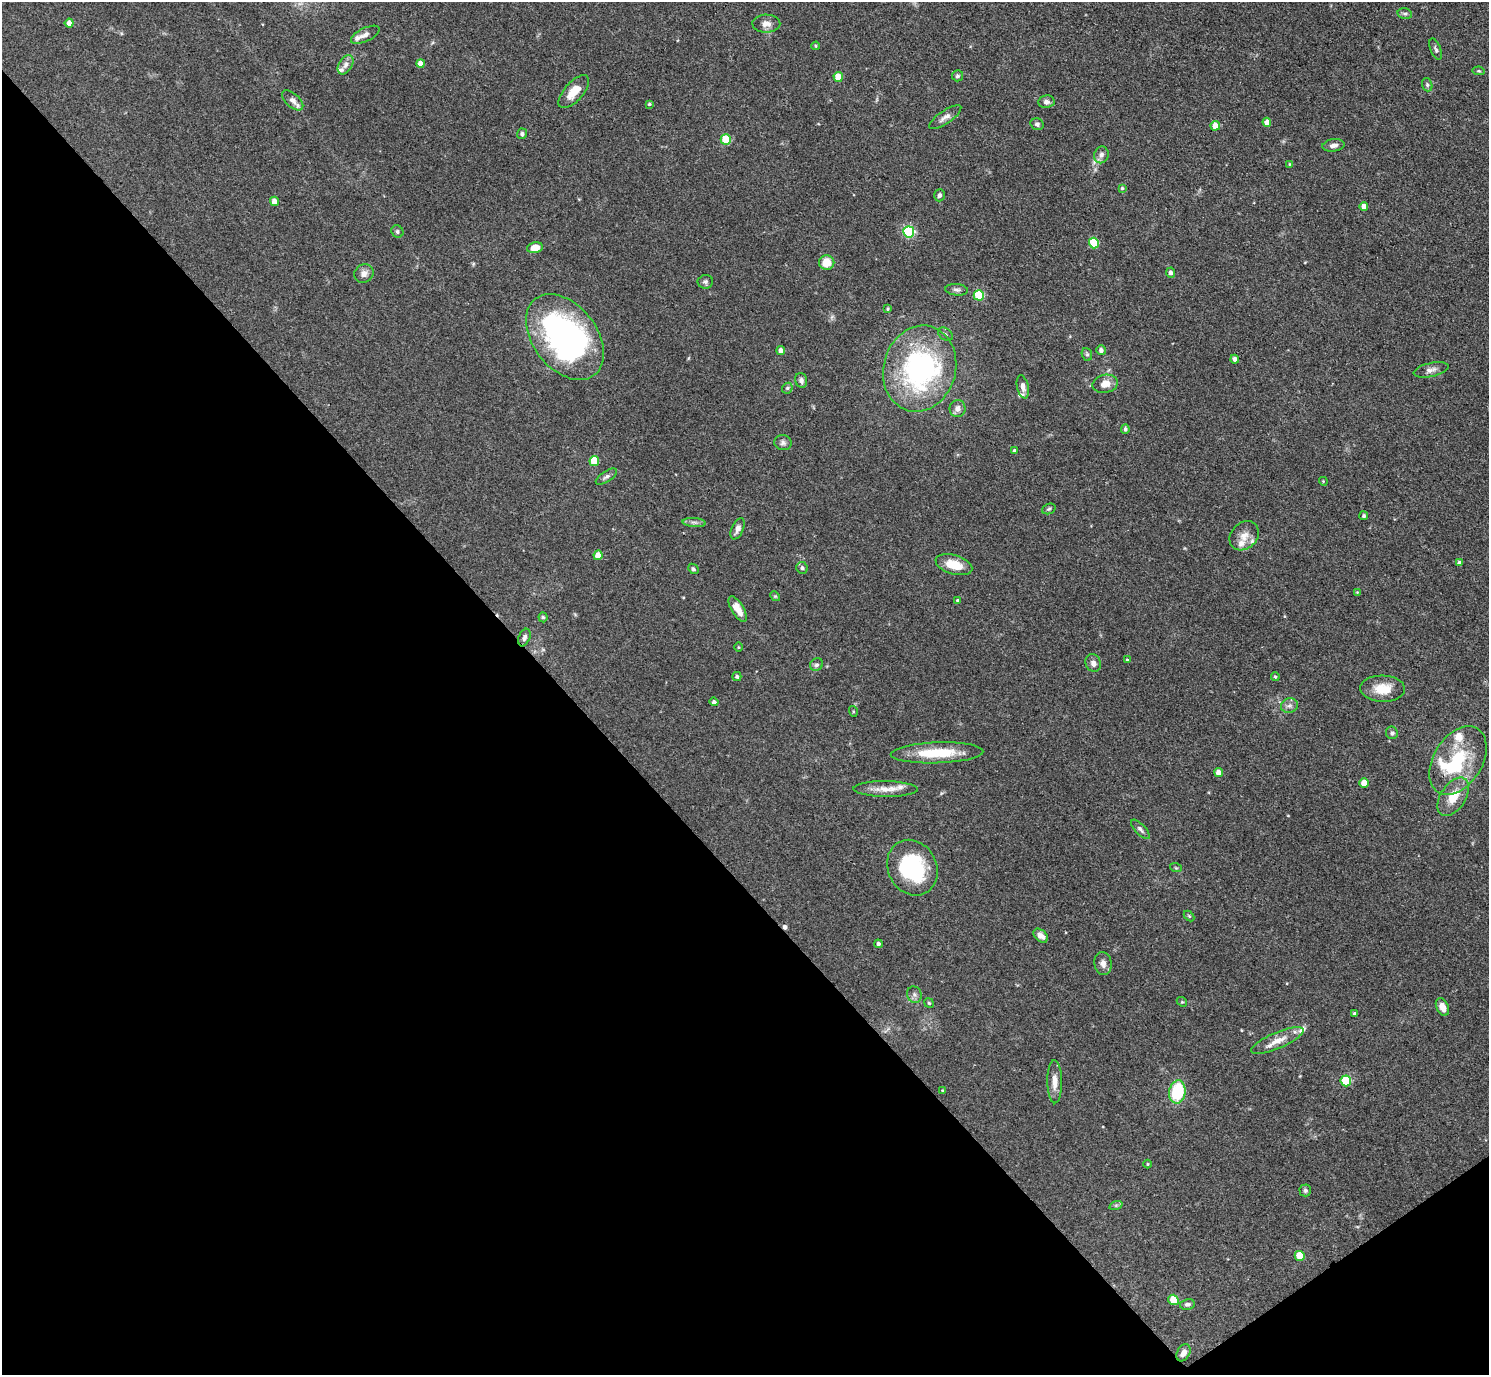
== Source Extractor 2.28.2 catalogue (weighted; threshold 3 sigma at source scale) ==
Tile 14 of 4 x 4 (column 2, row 4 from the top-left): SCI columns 1491-2977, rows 300-1672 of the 5954 x 5950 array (HDU 1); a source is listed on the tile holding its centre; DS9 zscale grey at full resolution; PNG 1491 x 1377 px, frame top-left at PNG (2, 2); each listed source drawn as its Kron ellipse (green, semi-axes under 4 px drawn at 4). Shown black and unused: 40% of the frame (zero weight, under 3 of 4 exposures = <1% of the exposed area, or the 3 px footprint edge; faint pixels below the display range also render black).
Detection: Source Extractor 2.28.2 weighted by HDU 2 'WHT'; one run over the whole footprint, this tile lists its part. Background 0.0816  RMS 0.0057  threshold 0.0256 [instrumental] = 3 sigma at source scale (4.5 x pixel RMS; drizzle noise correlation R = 1.50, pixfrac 1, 0.05/0.05 arcsec/px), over >= 5 px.
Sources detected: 127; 1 inside a brighter object's white glare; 1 cosmic-ray / hot-pixel residue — neither listed nor drawn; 9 inside a brighter listed object's ellipse — not listed separately; the other 116 listed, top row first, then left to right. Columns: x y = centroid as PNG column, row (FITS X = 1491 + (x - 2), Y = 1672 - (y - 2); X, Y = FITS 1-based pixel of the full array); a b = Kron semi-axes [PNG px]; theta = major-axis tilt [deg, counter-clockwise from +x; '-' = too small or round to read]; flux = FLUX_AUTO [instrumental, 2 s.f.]
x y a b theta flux
1405 14 7 5 -14 1.2
69 23 4 4 - 5
766 24 14 9 -1 3.7
365 35 15 7 25 2.8
816 46 4 3 - 0.53
1436 49 11 5 -68 1.4
420 64 4 4 - 5.1
345 65 10 6 57 2.7
1479 71 6 4 -11 0.68
957 76 5 5 - 1.2
838 77 5 4 - 10
1427 85 7 5 -70 0.91
574 92 20 9 49 8.3
293 100 13 7 -42 3
1046 102 8 6 8 2
649 104 3 3 - 0.67
945 117 19 6 34 3.1
1267 122 4 4 - 4.5
1037 124 7 6 - 1.4
1215 126 5 4 - 6.8
522 134 5 5 - 1.5
726 140 5 5 - 20
1333 145 11 6 7 2.4
1101 155 8 7 - 2.3
1289 164 3 2 - 0.4
1122 188 4 4 - 0.78
939 195 6 5 - 1.3
274 201 4 4 - 5.5
1364 206 4 4 - 3.5
397 231 6 5 - 1.1
909 232 5 5 - 62
1094 243 5 5 - 29
535 248 8 5 12 7.4
827 263 7 7 - 9.3
364 273 10 9 - 2.9
1171 273 5 4 - 2.2
705 282 8 7 - 1.4
957 290 11 5 -5 1.9
979 295 5 5 - 30
888 309 4 3 - 0.58
945 334 8 5 -38 1.3
565 337 48 32 -52 150
1101 350 5 4 - 1.9
781 351 4 4 - 4.5
1087 354 6 5 - 0.97
1235 359 4 4 - 2.4
920 368 43 36 74 110
1431 370 18 7 13 3
801 380 7 6 - 1.8
1105 384 13 9 11 5.8
1023 387 11 6 -78 2.7
787 388 6 5 - 0.93
958 409 8 8 - 2.9
1125 429 4 4 - 1.5
783 443 8 7 - 1.8
1014 451 4 3 - 1.4
594 461 5 5 - 19
606 477 12 5 33 1.7
1323 481 4 3 - 0.49
1049 509 7 5 21 1
1364 516 4 4 - 0.96
694 522 11 4 -5 1.8
738 529 11 6 67 2.9
1244 536 16 13 44 5.8
598 555 4 4 - 7.3
1459 563 4 4 - 1.5
954 565 19 9 -16 11
802 568 6 5 - 1.5
693 569 6 4 -44 0.98
1357 592 3 3 - 0.42
775 596 5 4 - 0.63
958 601 4 3 - 0.96
738 609 14 6 -59 5.4
543 617 5 4 - 0.83
524 637 9 5 68 1.7
738 647 4 3 - 0.49
1127 660 4 3 - 0.75
1093 663 9 7 -66 2.5
816 665 7 6 - 1.3
737 677 4 4 - 0.98
1275 677 4 3 - 0.7
1383 689 22 13 -2 11
714 702 4 4 - 1.4
1289 706 8 7 - 2.2
853 711 5 3 - 0.57
1392 733 6 6 - 1.2
937 753 46 10 2 22
1458 761 38 24 58 38
1219 773 4 4 - 4.6
1364 783 5 4 - 7.5
886 789 32 8 -1 7.1
1453 797 21 12 56 10
1140 829 12 5 -46 1.7
912 868 29 24 -62 45
1176 868 6 3 -18 0.6
1189 916 6 4 -45 0.72
1041 936 8 5 -41 3
878 944 4 4 - 1.2
1103 963 11 8 -80 3.1
914 995 8 7 - 1.9
1182 1002 5 4 - 0.71
929 1003 5 4 - 0.8
1442 1007 9 6 -66 3.9
1354 1014 4 3 - 1.1
1277 1041 28 8 23 7.6
1346 1081 5 5 - 30
1055 1082 21 7 -89 5.4
943 1091 3 3 - 0.64
1177 1092 11 8 81 28
1148 1164 4 3 - 0.49
1305 1190 6 6 - 1
1116 1205 7 4 18 0.98
1300 1256 5 5 - 13
1173 1300 5 5 - 13
1187 1304 7 5 12 1.2
1183 1353 9 6 60 3.4
Overlapping masked pixels (flux is a lower limit): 1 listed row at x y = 1215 126